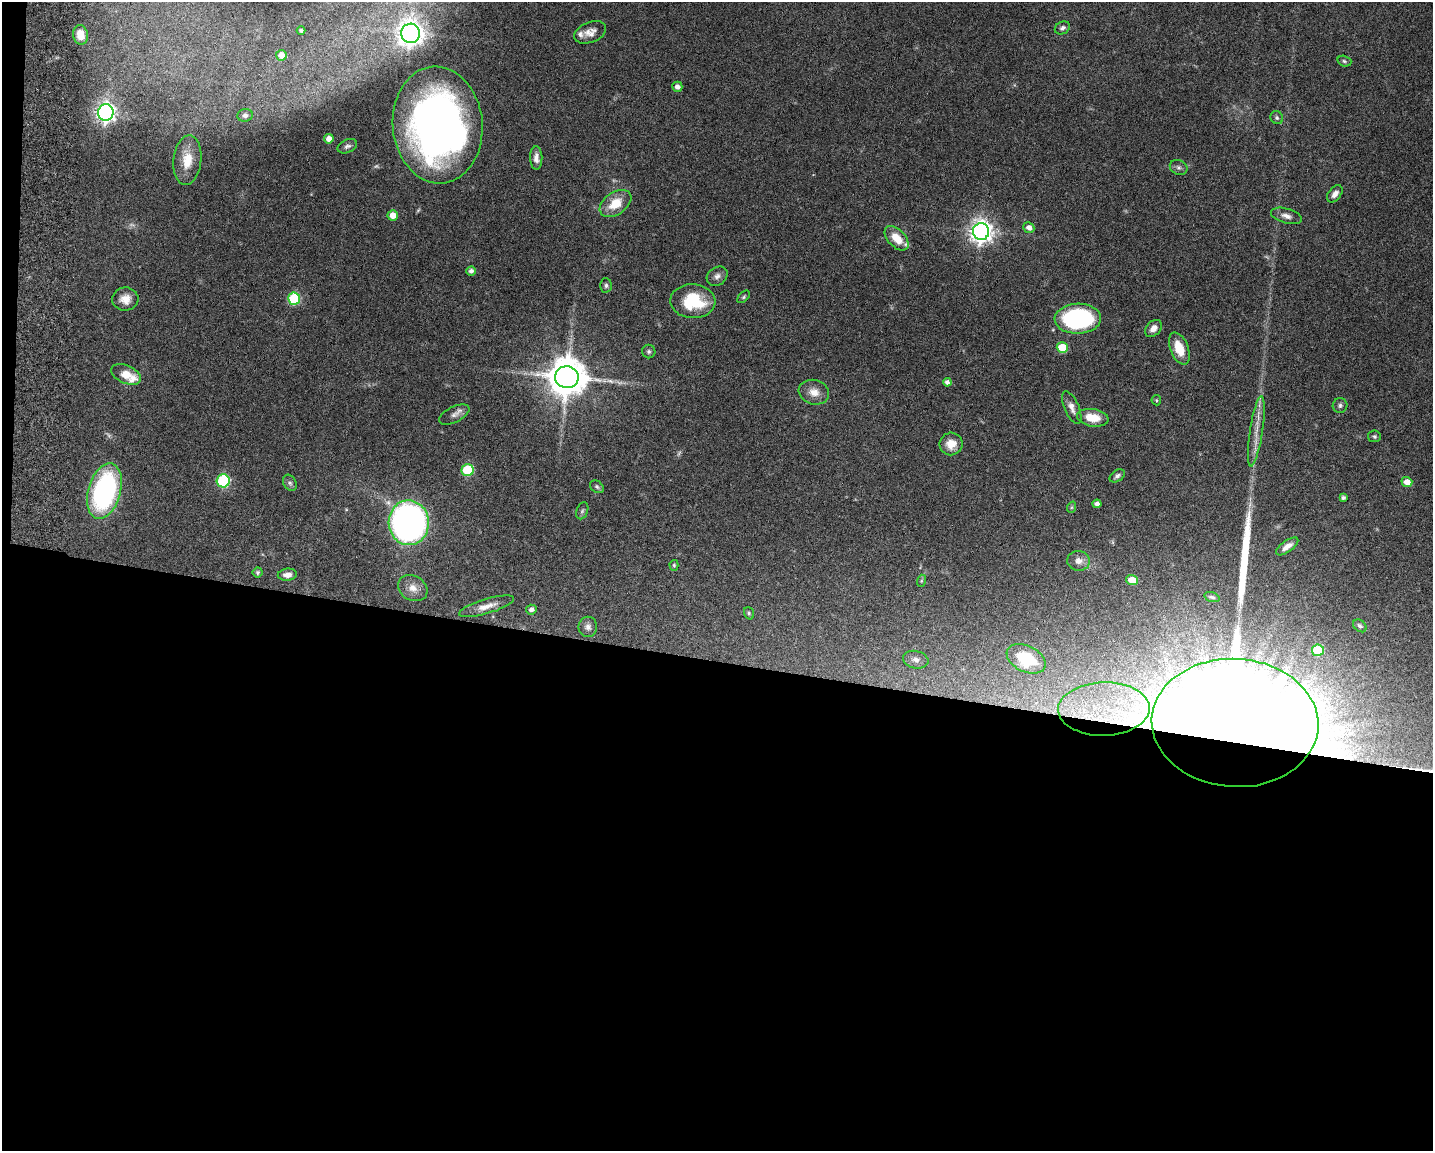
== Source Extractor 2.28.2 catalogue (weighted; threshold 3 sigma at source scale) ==
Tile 10 of 3 x 4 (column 1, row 4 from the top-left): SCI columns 277-1707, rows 10-1158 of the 4734 x 4618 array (HDU 1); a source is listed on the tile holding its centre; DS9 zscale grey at full resolution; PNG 1435 x 1153 px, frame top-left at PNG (2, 2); each listed source drawn as its Kron ellipse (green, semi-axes under 4 px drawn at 4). Shown black and unused: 43% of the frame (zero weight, under 3 of 6 exposures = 3% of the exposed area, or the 3 px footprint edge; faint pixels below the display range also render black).
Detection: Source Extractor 2.28.2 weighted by HDU 2 'WHT'; one run over the whole footprint, this tile lists its part. Background 0.0872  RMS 0.0032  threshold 0.0131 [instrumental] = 3 sigma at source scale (4.09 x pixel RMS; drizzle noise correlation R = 1.36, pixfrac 0.8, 0.05/0.05 arcsec/px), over >= 5 px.
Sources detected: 87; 4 too faint to see at this stretch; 1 long thin detection or spike segment (spike, bleed or trail) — neither listed nor drawn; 3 inside a brighter listed object's ellipse — not listed separately; the other 79 listed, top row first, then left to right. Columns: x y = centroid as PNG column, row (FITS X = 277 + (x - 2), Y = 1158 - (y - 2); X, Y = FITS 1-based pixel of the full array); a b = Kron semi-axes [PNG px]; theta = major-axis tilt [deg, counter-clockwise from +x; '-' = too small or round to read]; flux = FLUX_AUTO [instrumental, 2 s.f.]
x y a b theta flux
1062 28 8 6 27 0.95
301 30 4 4 - 0.65
590 32 16 10 22 2.7
411 33 9 9 - 300
81 35 9 7 -79 3.6
281 55 5 5 - 2.2
1344 61 7 5 -18 0.57
677 87 5 5 - 1.4
106 112 8 7 - 160
245 115 8 6 12 0.87
1277 118 7 6 - 0.64
438 125 58 45 -85 210
329 139 5 4 - 2
347 146 10 6 25 0.98
536 158 11 6 -89 1.7
187 160 25 14 84 6.4
1179 167 9 7 -25 0.97
1335 194 10 6 51 1.7
615 204 18 11 35 6.6
393 215 5 5 - 3.5
1286 216 16 7 -15 1.9
1029 228 6 5 - 1.8
981 231 8 8 - 260
897 238 15 8 -46 5.1
471 271 5 4 - 1.2
717 276 11 9 36 1.4
606 285 7 5 -87 0.69
744 297 7 4 45 0.49
125 299 13 11 7 3.1
294 299 6 6 - 23
693 301 22 17 -3 13
1078 319 23 15 2 44
1153 328 10 7 46 2
1062 347 5 5 - 7.7
1179 349 17 9 -68 6
649 352 7 6 - 0.71
126 374 16 9 -23 5
567 377 12 11 - 980
947 382 4 4 - 1.1
814 392 15 12 -16 3.2
1156 400 5 4 - 0.38
1340 405 7 7 - 0.74
1072 407 17 7 -66 2
454 415 16 7 26 1.6
1093 418 16 8 -9 5.7
1256 431 35 6 81 4.2
1374 436 6 5 - 0.57
951 444 11 11 - 3.6
468 470 6 6 - 20
1117 476 8 5 34 0.94
223 481 6 6 - 29
1407 482 5 5 - 2.7
290 483 9 6 -60 0.79
597 487 7 5 -38 0.62
104 491 28 16 74 55
1343 498 4 3 - 0.76
1097 504 4 4 - 1.3
1072 507 6 4 71 0.36
582 511 9 5 70 0.66
409 523 22 20 -87 130
1287 546 13 5 35 2.1
1079 561 11 10 - 2.2
674 565 5 4 - 0.39
257 572 5 5 - 0.51
287 575 9 6 6 1.8
1132 580 5 5 - 5.4
921 581 6 4 72 0.38
413 588 15 12 -29 3
1212 597 8 4 -16 0.55
487 606 28 7 17 3.1
531 610 5 5 - 1.2
749 613 6 5 - 0.49
1360 626 7 5 -40 0.8
588 627 10 9 - 1.4
1318 650 6 5 - 12
1026 659 21 13 -26 15
916 660 13 8 -13 1.6
1104 709 46 26 1 40
1235 723 83 64 -4 2300
Overlapping masked pixels (flux is a lower limit): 2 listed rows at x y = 1104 709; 1235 723